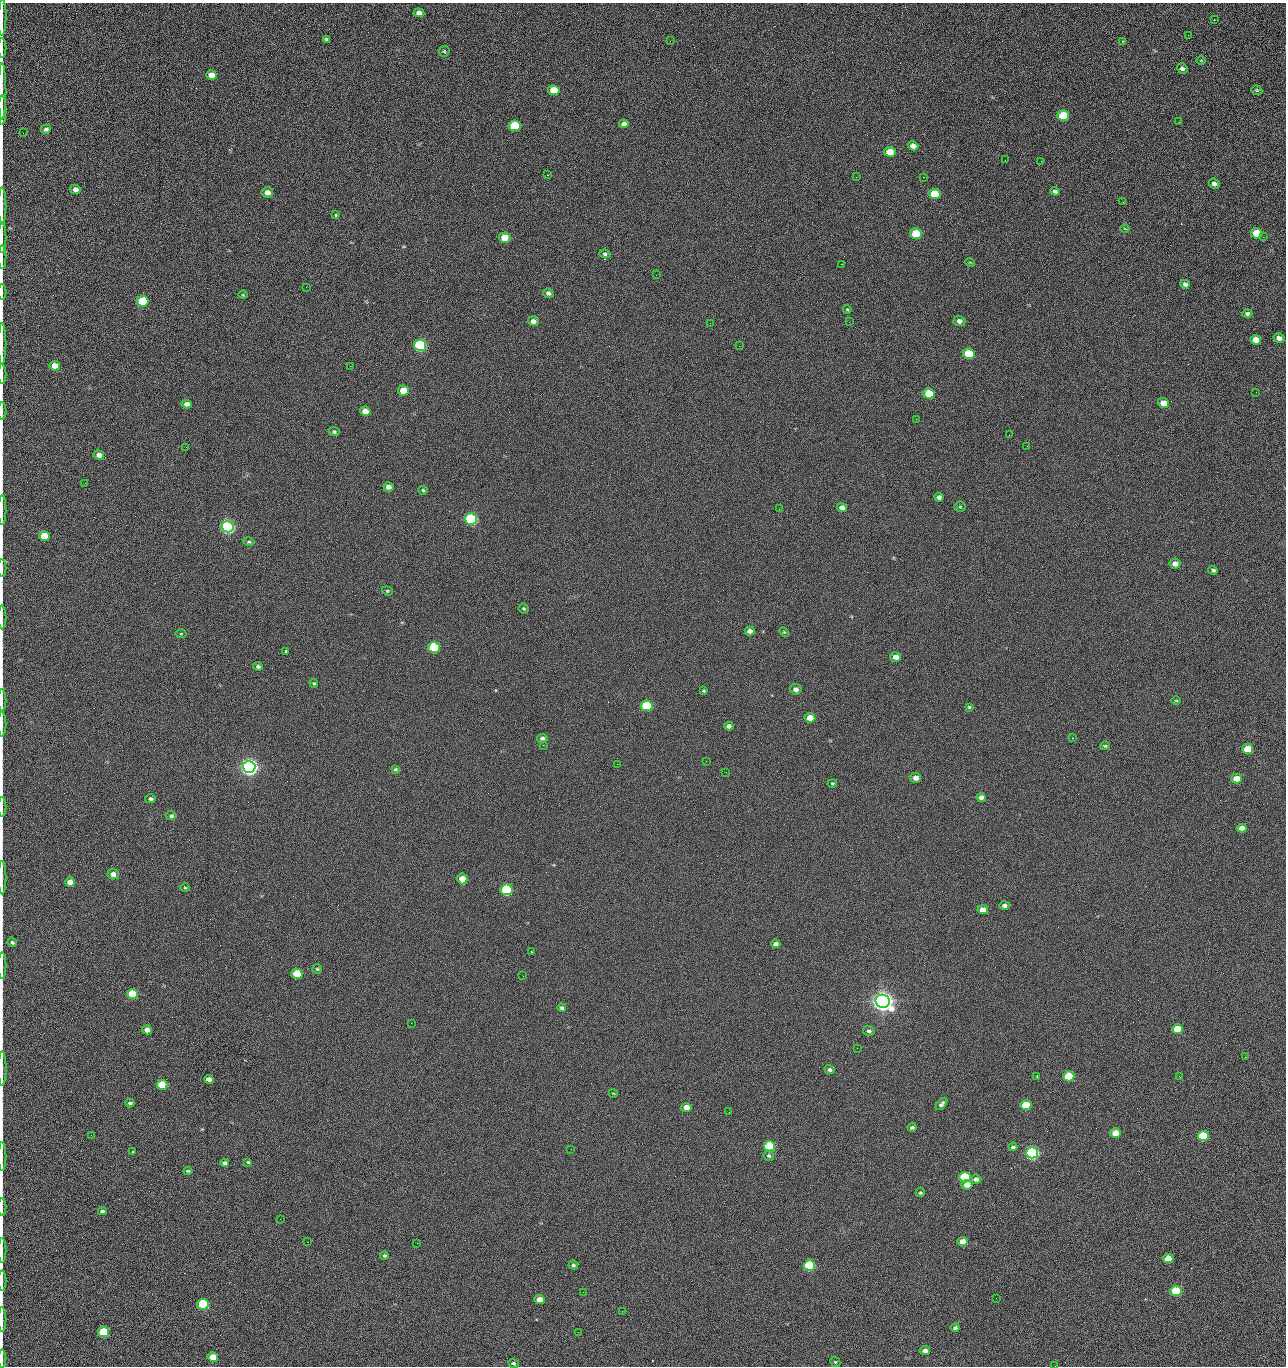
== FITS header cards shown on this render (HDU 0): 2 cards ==
NAXIS1  =                 1284 /fastest changing axis
NAXIS2  =                 1364 /next to fastest changing axis

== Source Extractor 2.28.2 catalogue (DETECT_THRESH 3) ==
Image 1284 x 1364 px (HDU 0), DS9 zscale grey, 1 PNG px = 1 image px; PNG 1288 x 1368 px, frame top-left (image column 1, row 1364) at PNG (2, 3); each listed source drawn as its Kron ellipse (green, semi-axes under 4 px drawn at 4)
Background 125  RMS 14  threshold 43.4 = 3 sigma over >= 5 px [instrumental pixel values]
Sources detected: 218; all 218 listed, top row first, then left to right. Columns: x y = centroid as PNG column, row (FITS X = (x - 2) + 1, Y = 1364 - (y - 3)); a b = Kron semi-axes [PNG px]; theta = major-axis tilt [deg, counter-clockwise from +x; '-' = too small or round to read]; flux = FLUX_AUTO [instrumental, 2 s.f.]
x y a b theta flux
419 13 5 4 - 4.5e+03
2 18 18 3 88 3.5e+03
1214 20 2 2 - 5.2e+02
1188 35 2 2 - 1.5e+03
327 39 4 3 - 1.4e+03
670 41 2 2 - 2.5e+03
1122 41 3 2 - 6.1e+02
2 48 10 2 90 1.8e+03
444 51 6 5 - 1.2e+03
1201 60 5 3 - 7.9e+02
1182 69 6 5 - 2.8e+03
211 75 5 4 - 8.3e+03
554 90 6 5 - 2.3e+04
1257 90 6 4 -20 1.3e+03
2 91 28 2 90 5.3e+03
2 110 14 2 90 2.3e+03
1063 116 6 5 - 4.3e+04
1179 122 2 2 - 1.3e+03
624 124 5 4 - 3.2e+03
515 126 6 5 - 5.4e+04
46 129 5 4 - 2.7e+03
23 133 2 2 - 4.4e+02
913 146 5 4 - 6.2e+03
890 152 6 5 - 1.6e+04
1005 160 2 2 - 1.4e+03
1041 161 2 2 - 1.9e+03
547 175 2 2 - 7.5e+02
856 177 2 2 - 2.5e+03
923 177 2 2 - 3.1e+04
1214 183 5 5 - 3.4e+03
75 189 5 4 - 4.9e+03
1055 191 4 3 - 2.5e+03
267 192 6 5 - 6.2e+03
934 194 6 5 - 2.8e+04
1123 202 2 2 - 9.6e+02
2 206 19 2 90 3.1e+03
336 215 3 3 - 3.8e+03
1125 229 4 2 - 6.8e+02
1257 233 6 5 - 2.4e+04
916 234 6 5 - 4.1e+04
1263 237 3 3 - 1.0e+03
2 238 15 2 90 2.5e+03
505 238 5 5 - 1.9e+04
605 254 5 3 - 1.5e+03
2 257 11 2 90 1.7e+03
970 262 5 3 - 7.3e+02
841 264 2 2 - 2.7e+04
656 275 3 2 - 6.9e+02
1185 284 5 4 - 2.5e+03
306 287 3 2 - 7.2e+02
2 292 8 2 90 1.2e+03
548 293 5 4 - 2.9e+03
243 295 4 3 - 7.7e+02
143 301 6 5 - 5.1e+04
847 309 4 3 - 9.0e+02
1247 314 5 4 - 2.2e+03
533 321 5 4 - 4.5e+03
959 321 6 5 - 4.0e+03
849 322 3 2 - 7.3e+02
710 323 2 2 - 3.4e+03
1279 338 5 4 - 4.6e+03
1256 340 5 5 - 9.8e+03
2 344 20 2 90 3.5e+03
420 345 6 5 - 1.6e+05
739 346 2 2 - 4.6e+02
969 353 6 5 - 3.9e+04
55 366 5 4 - 1.1e+04
350 366 2 2 - 2.8e+03
2 374 10 2 90 1.6e+03
403 390 5 5 - 2.0e+04
1256 392 2 2 - 1.6e+03
929 393 6 5 - 3.3e+04
1163 403 6 5 - 1.0e+04
187 404 5 4 - 4.5e+03
2 411 9 2 90 1.4e+03
365 411 5 4 - 9.4e+03
916 419 2 2 - 5.0e+02
334 432 5 4 - 1.6e+03
1009 435 2 2 - 1.3e+03
1027 446 2 2 - 4.7e+02
186 447 2 2 - 2.8e+03
99 455 5 4 - 5.7e+03
85 483 3 2 - 9.9e+02
389 487 5 4 - 5.3e+03
423 490 5 4 - 1.4e+03
939 497 4 4 - 3.3e+03
960 507 5 5 - 1.1e+03
842 508 5 4 - 5.1e+03
779 509 2 2 - 4.7e+02
2 510 15 2 90 2.4e+03
471 519 6 5 - 2.0e+05
228 527 6 5 - 3.2e+05
44 536 5 5 - 1.9e+04
249 542 5 4 - 1.7e+03
1175 564 5 5 - 5.4e+03
2 568 9 2 90 1.3e+03
1213 570 5 4 - 2.1e+03
387 591 5 4 - 1.1e+03
524 609 5 5 - 1.4e+03
2 617 12 2 90 1.9e+03
750 631 5 4 - 5.0e+03
784 632 5 4 - 1.1e+03
181 634 5 3 - 8.4e+02
434 647 6 5 - 9.0e+04
286 651 3 3 - 2.4e+03
896 657 5 4 - 6.9e+03
258 666 4 4 - 2.1e+03
314 683 4 3 - 1.1e+03
796 689 6 5 - 4.2e+03
704 691 4 3 - 1.2e+03
2 700 11 2 90 1.6e+03
1176 701 5 3 - 8.9e+02
647 706 6 5 - 7.3e+04
969 707 4 4 - 1.0e+03
810 718 5 4 - 1.4e+04
2 724 12 2 90 1.9e+03
729 726 4 4 - 3.5e+03
542 738 5 4 - 2.5e+03
1072 738 2 2 - 5.0e+02
543 745 2 2 - 3.7e+03
1105 746 4 4 - 1.1e+03
1248 749 5 5 - 2.7e+04
706 761 2 2 - 2.4e+03
617 764 2 2 - 2.3e+03
249 767 6 6 - 7.2e+05
395 769 4 3 - 1.3e+03
726 772 2 2 - 2.7e+03
916 778 5 5 - 5.9e+03
1237 779 5 5 - 1.3e+04
832 783 5 4 - 1.3e+03
981 798 4 4 - 4.0e+03
151 799 5 4 - 1.9e+03
2 807 9 2 90 1.5e+03
171 816 5 4 - 2.1e+03
1242 828 5 4 - 6.1e+03
113 874 5 5 - 5.6e+03
2 877 17 2 90 2.9e+03
462 879 5 5 - 1.3e+04
70 882 5 4 - 9.7e+03
185 888 5 3 - 9.9e+02
506 890 6 5 - 1.2e+05
1004 905 5 4 - 2.8e+03
983 910 5 4 - 9.2e+03
12 942 5 4 - 1.8e+03
776 944 5 4 - 3.4e+03
531 952 3 2 - 1.6e+03
2 966 13 2 90 2.0e+03
317 969 4 4 - 1.1e+03
297 974 5 5 - 3.3e+04
523 976 2 2 - 2.2e+03
133 994 5 5 - 5.2e+04
883 1001 7 6 - 1.2e+06
562 1008 4 4 - 2.0e+03
411 1023 2 2 - 5.6e+03
1177 1029 5 5 - 2.9e+04
147 1030 5 4 - 6.2e+03
869 1031 6 5 - 2.6e+03
857 1048 2 2 - 1.5e+03
1245 1057 2 2 - 2.0e+03
2 1069 17 2 90 2.6e+03
830 1070 5 4 - 2.2e+03
1037 1076 3 3 - 1.0e+03
1069 1076 5 5 - 4.7e+04
1179 1076 3 2 - 2.7e+03
209 1079 5 4 - 5.5e+03
162 1085 5 5 - 3.0e+04
613 1093 4 2 - 7.1e+02
130 1103 4 3 - 1.8e+03
941 1104 7 4 48 2.6e+03
1026 1105 5 5 - 4.4e+04
686 1107 5 4 - 8.6e+03
729 1112 2 2 - 9.7e+02
912 1127 4 3 - 1.9e+03
1115 1133 5 4 - 1.7e+04
91 1135 2 2 - 2.5e+03
1203 1136 5 5 - 5.8e+04
769 1146 6 5 - 7.8e+04
1013 1147 4 3 - 2.1e+03
571 1149 2 2 - 9.8e+02
132 1152 3 3 - 1.7e+03
1032 1153 6 5 - 2.8e+05
2 1156 14 2 90 2.2e+03
769 1156 6 5 - 1.9e+03
248 1162 4 3 - 1.1e+03
224 1163 4 4 - 2.4e+03
188 1171 4 3 - 1.3e+03
965 1177 6 5 - 8.5e+04
976 1179 5 4 - 3.6e+03
967 1185 5 5 - 9.5e+03
920 1193 4 4 - 1.2e+03
2 1207 9 2 90 1.6e+03
102 1211 4 4 - 2.2e+03
280 1219 2 2 - 2.1e+03
963 1241 5 4 - 8.7e+03
308 1242 2 2 - 1.9e+03
417 1243 2 2 - 5.6e+03
2 1250 12 2 90 2.2e+03
384 1255 4 4 - 1.5e+03
1168 1258 5 4 - 1.4e+04
573 1265 5 4 - 1.7e+03
809 1265 6 5 - 8.0e+04
2 1281 10 2 90 1.5e+03
1176 1291 5 5 - 4.6e+04
583 1292 2 2 - 4.6e+02
996 1298 2 2 - 2.8e+03
539 1299 5 4 - 7.8e+03
203 1304 6 5 - 9.9e+04
622 1311 3 2 - 7.3e+02
2 1320 12 2 90 2.5e+03
955 1328 4 4 - 2.0e+03
104 1332 5 5 - 5.3e+04
578 1332 2 2 - 3.7e+03
925 1350 5 4 - 3.4e+03
213 1357 5 4 - 1.8e+04
2 1358 9 2 90 1.1e+03
835 1362 5 4 - 1.0e+03
513 1363 5 4 - 1.8e+03
1055 1366 2 2 - 2.1e+03
At the frame edge (FLAGS 8, measured only in part): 27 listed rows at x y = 2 18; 2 48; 2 91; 2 110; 2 206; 2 238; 2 257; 2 292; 2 344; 2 374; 2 411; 2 510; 2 568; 2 617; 2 700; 2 724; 2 807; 2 877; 2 966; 2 1069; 2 1156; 2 1207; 2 1250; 2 1281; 2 1320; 2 1358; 1055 1366

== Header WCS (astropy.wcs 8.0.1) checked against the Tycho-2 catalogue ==
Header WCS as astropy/WCSLIB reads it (CRVAL/CRPIX/CD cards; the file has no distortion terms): RA---TAN/DEC--TAN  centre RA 15:41:40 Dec +51:59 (235.42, +51.99 deg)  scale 1.26 arcsec/px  FOV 26.9' x 28.5'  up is +92 deg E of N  parity flipped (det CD > 0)
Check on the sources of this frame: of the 60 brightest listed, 10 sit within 2.0 arcsec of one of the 11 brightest Tycho-2 stars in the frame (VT <= 12.29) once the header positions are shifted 0.50 arcsec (0.26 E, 0.43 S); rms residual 0.88 arcsec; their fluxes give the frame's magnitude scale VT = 24.51 - 2.5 log10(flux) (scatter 0.28 mag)
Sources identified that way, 10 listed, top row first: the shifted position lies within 2.0 arcsec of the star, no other Tycho-2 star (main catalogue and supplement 1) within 4.0 arcsec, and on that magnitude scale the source's flux lands within +1.5 / -3 mag of the star's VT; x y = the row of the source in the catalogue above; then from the Tycho-2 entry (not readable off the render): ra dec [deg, ICRS J2000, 3 dp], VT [Tycho-2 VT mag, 2 dp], TYC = Tycho-2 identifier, HIP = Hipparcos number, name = IAU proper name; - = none
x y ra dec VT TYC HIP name
420 345 235.614 +52.064 11.61 3489-1132-1 - -
471 519 235.514 +52.049 11.19 3489-1407-1 - -
228 527 235.515 +52.133 11.12 3489-1380-1 - -
249 767 235.378 +52.130 9.31 3489-1322-1 76850 -
506 890 235.303 +52.042 11.52 3489-958-1 - -
883 1001 235.232 +51.912 9.59 3489-824-1 - -
1032 1153 235.143 +51.862 10.97 3489-1016-1 - -
965 1177 235.131 +51.886 12.29 3489-908-1 - -
809 1265 235.084 +51.941 11.45 3489-1346-1 - -
203 1304 235.075 +52.152 11.74 3489-912-1 - -